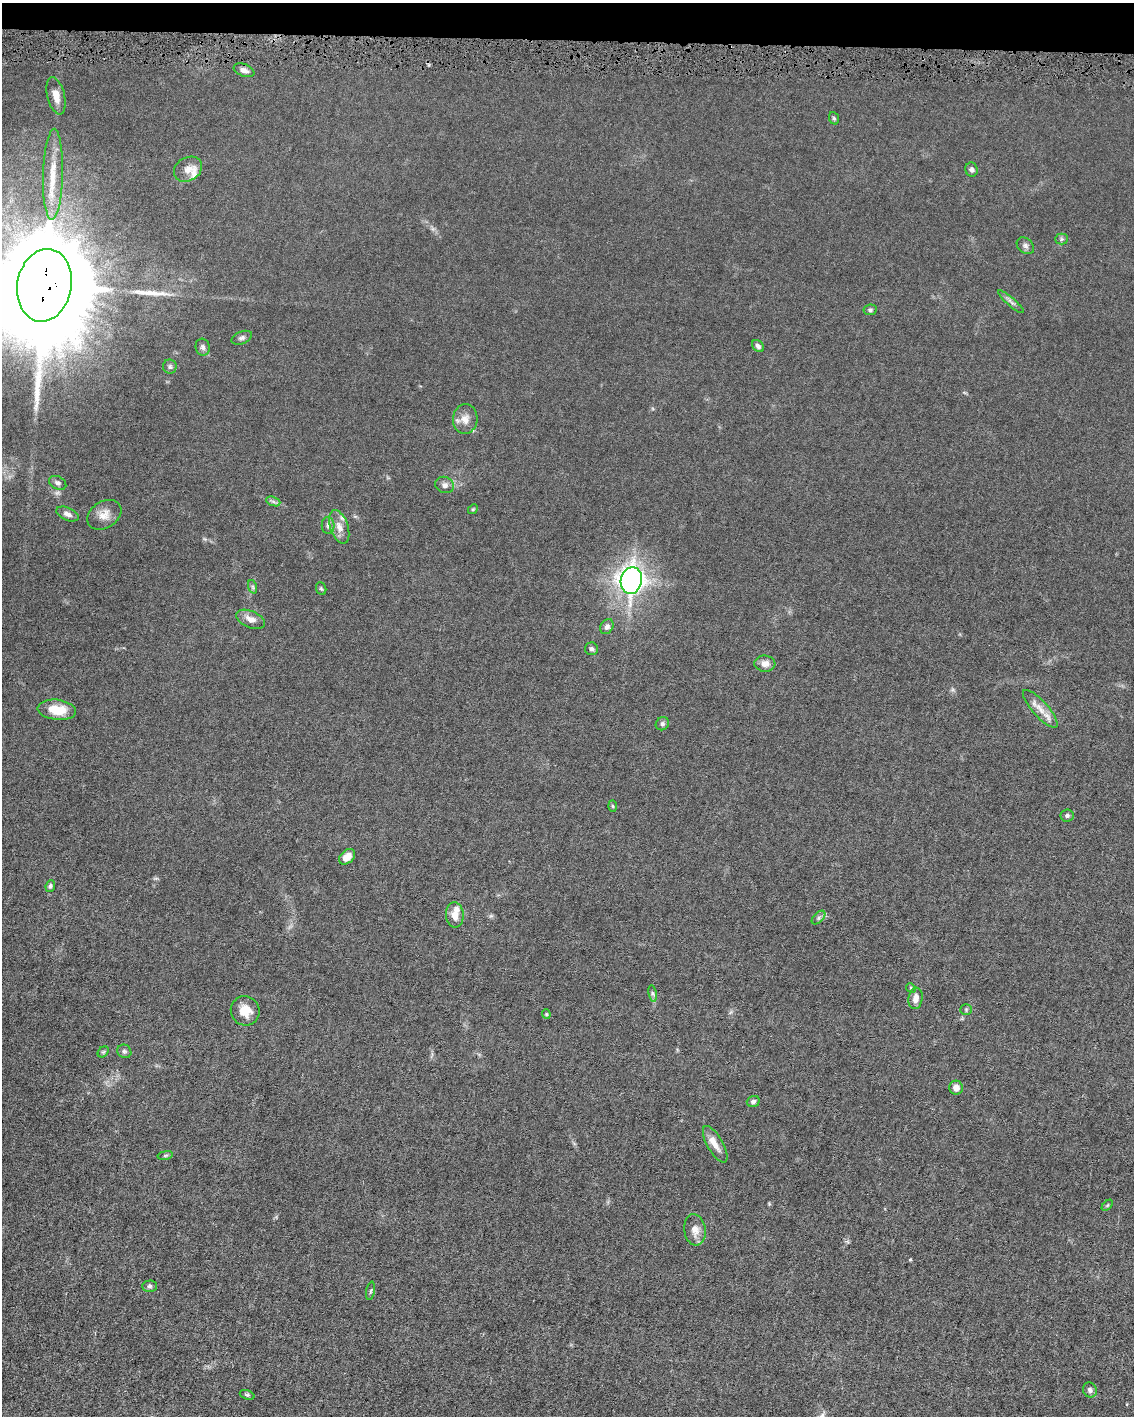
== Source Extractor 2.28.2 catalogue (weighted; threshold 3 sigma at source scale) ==
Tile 3 of 4 x 3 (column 3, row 1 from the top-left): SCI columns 2268-3399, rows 2935-4348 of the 4532 x 4563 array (HDU 1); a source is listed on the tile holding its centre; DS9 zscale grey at full resolution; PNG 1136 x 1418 px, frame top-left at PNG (2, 3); each listed source drawn as its Kron ellipse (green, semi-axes under 4 px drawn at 4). Shown black and unused: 3% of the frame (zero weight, under 4 of 8 exposures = <1% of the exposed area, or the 3 px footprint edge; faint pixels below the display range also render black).
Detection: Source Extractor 2.28.2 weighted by HDU 2 'WHT'; one run over the whole footprint, this tile lists its part. Background 0.0155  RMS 0.0022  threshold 0.00912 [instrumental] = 3 sigma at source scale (4.09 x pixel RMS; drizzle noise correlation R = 1.36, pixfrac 0.8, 0.05/0.05 arcsec/px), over >= 5 px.
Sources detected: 61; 1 long thin detection or spike segment (spike, bleed or trail) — neither listed nor drawn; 2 inside a brighter listed object's ellipse — not listed separately; the other 58 listed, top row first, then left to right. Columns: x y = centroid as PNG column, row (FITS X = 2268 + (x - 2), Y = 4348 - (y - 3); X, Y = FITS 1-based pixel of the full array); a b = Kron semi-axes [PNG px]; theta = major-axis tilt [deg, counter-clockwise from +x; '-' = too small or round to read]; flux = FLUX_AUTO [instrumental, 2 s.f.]
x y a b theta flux
244 70 11 6 -22 0.94
56 96 19 8 -75 2.1
834 118 6 5 - 0.31
188 169 15 11 32 1.8
972 170 7 6 - 0.54
53 174 45 10 89 5.6
1061 239 6 5 - 0.34
1025 246 10 7 -42 0.66
44 285 36 27 79 5900
1011 302 16 4 -41 0.7
870 310 7 5 10 0.39
242 338 11 6 22 0.61
758 346 7 5 -45 0.61
203 347 8 7 - 0.67
170 367 7 7 - 0.49
465 419 15 12 85 1.9
58 483 9 6 -27 0.59
445 485 9 8 - 0.83
273 501 7 4 -20 0.48
473 509 5 4 - 0.23
67 514 12 6 -23 0.91
104 515 18 13 32 2.1
328 526 8 6 -88 0.61
339 527 17 9 -71 2
631 581 13 10 78 120
253 587 7 4 -71 0.36
321 589 6 5 - 0.27
251 619 15 8 -23 1.5
607 627 8 6 57 0.76
591 649 6 6 - 0.44
765 664 10 8 -5 1.5
1040 709 24 7 -48 2.2
57 710 19 10 -6 3.9
662 724 7 6 - 0.42
613 806 6 4 -87 0.23
1067 815 6 6 - 0.53
347 857 9 6 41 2.1
50 886 6 4 67 0.37
455 915 13 9 -86 2
819 918 8 5 46 0.51
911 988 5 4 - 0.22
653 993 8 4 -81 0.42
916 998 11 7 83 1.4
966 1010 5 5 - 0.28
245 1011 15 14 - 2.9
546 1014 4 4 - 0.21
124 1051 7 6 - 0.46
103 1052 6 4 44 0.3
956 1088 7 7 - 1.2
753 1101 6 5 - 0.53
715 1144 20 8 -60 2
165 1155 8 4 9 0.3
1107 1205 7 4 45 0.25
695 1230 16 10 -81 1.8
150 1286 7 5 1 0.42
371 1291 9 3 79 0.33
1090 1390 7 7 - 0.64
247 1395 8 4 -20 0.31
Overlapping masked pixels (flux is a lower limit): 1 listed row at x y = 44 285
Isophote crosses this tile's border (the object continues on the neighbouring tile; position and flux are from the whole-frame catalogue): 1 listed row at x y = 44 285